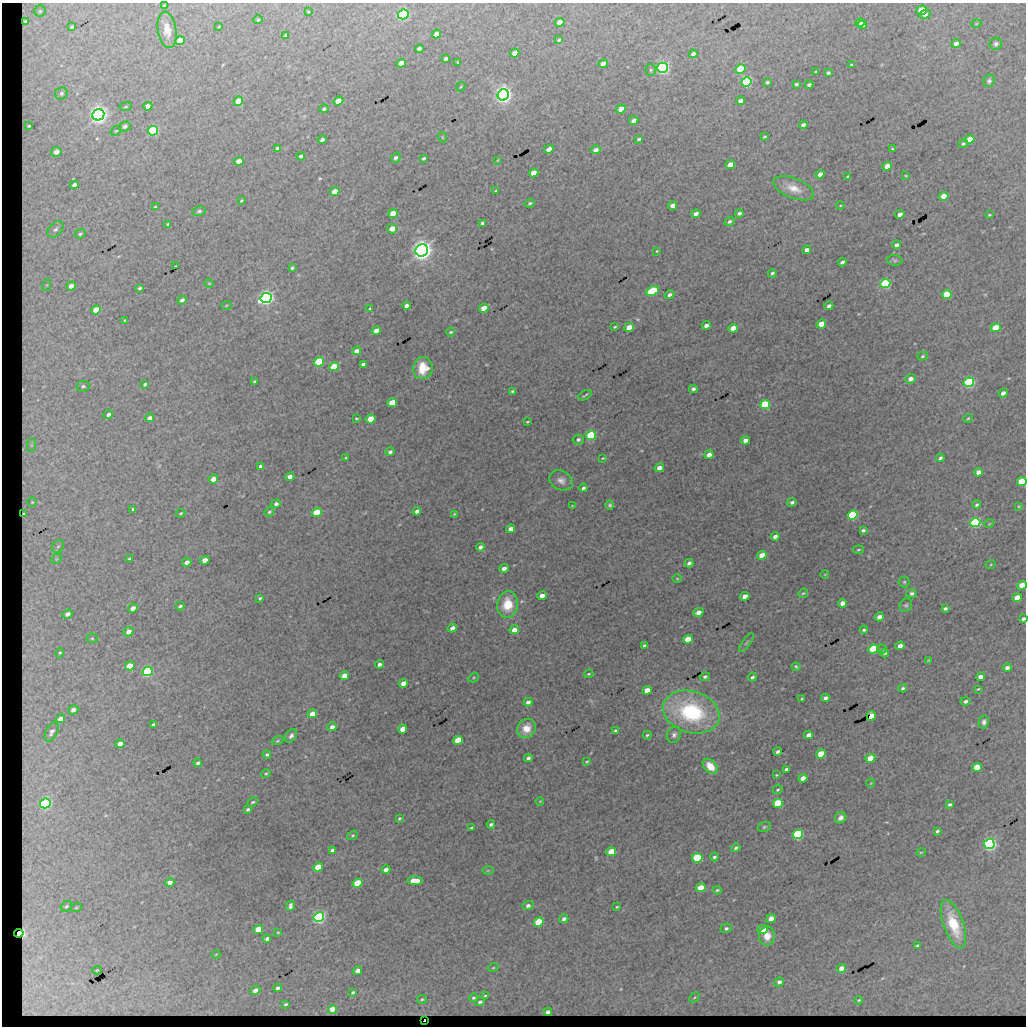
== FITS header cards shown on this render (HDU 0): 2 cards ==
NAXIS1  =                 1024 / length of data axis 1
NAXIS2  =                 1024 / length of data axis 2

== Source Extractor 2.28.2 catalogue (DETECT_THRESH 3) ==
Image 1024 x 1024 px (HDU 0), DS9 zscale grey, 1 PNG px = 1 image px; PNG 1028 x 1028 px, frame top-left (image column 1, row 1024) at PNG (2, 3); each listed source drawn as its Kron ellipse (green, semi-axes under 4 px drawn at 4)
Background 2590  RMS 11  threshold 31.9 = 3 sigma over >= 5 px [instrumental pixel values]
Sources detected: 358; all 358 listed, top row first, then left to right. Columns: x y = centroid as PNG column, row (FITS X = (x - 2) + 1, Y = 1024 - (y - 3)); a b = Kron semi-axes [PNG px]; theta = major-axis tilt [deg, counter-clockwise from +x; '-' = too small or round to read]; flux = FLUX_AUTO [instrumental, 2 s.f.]
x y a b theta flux
165 5 4 3 - 870
922 10 5 4 - 19000
40 11 5 5 - 1200
308 12 4 4 - 540
403 14 5 4 - 150000
925 14 6 4 24 2700
258 20 4 3 - 770
26 21 4 3 - 950
560 22 5 4 - 14000
860 23 4 4 - 4800
976 24 5 3 - 570
863 25 4 3 - 3600
219 26 3 2 - 520
72 27 4 3 - 1100
167 30 18 9 -81 8000
436 34 5 4 - 7200
286 35 4 3 - 1200
559 40 3 3 - 890
180 41 5 4 - 13000
956 43 5 4 - 3400
996 44 6 6 - 1700
419 49 4 4 - 3200
515 53 5 4 - 11000
693 54 4 4 - 2800
446 59 4 3 - 1800
458 62 3 2 - 590
401 63 5 4 - 12000
603 64 5 4 - 8900
851 65 3 2 - 550
663 68 5 5 - 250000
740 69 5 4 - 35000
651 70 5 5 - 1200
816 71 3 2 - 650
828 73 4 3 - 1400
989 81 6 5 - 1600
746 82 5 4 - 120000
767 82 4 3 - 1400
796 84 4 3 - 1200
809 85 4 3 - 2000
461 87 5 3 - 600
61 93 6 6 - 1800
503 95 6 5 - 450000
238 101 5 4 - 19000
338 101 5 4 - 13000
740 101 4 4 - 3000
148 106 4 4 - 5400
126 107 6 3 9 780
324 109 4 4 - 1600
621 109 5 4 - 13000
98 115 6 5 - 500000
634 120 5 4 - 4200
803 125 4 3 - 2700
29 126 3 3 - 870
125 126 6 5 - 1900
116 131 5 4 - 850
153 131 5 4 - 110000
442 137 5 3 - 660
764 137 4 2 - 800
639 139 4 3 - 1100
970 139 5 4 - 16000
322 140 4 3 - 2300
963 144 5 4 - 1200
277 148 4 3 - 1400
549 149 5 4 - 6400
893 149 3 3 - 880
596 150 4 3 - 3700
56 152 5 4 - 5300
301 156 4 3 - 2300
396 158 5 4 - 1900
424 158 4 3 - 1100
498 160 3 2 - 480
239 161 5 4 - 9300
730 165 5 4 - 8800
887 166 5 4 - 9000
534 173 5 4 - 12000
820 174 4 4 - 4500
906 176 4 2 - 540
848 177 3 2 - 740
74 185 4 4 - 4300
794 188 21 10 -21 9600
495 191 3 2 - 700
335 192 5 4 - 14000
944 196 5 4 - 13000
241 201 4 3 - 700
530 203 5 3 - 1200
673 206 4 4 - 5000
840 206 4 3 - 540
155 207 3 3 - 800
199 211 7 4 10 1400
739 213 4 3 - 1700
393 214 5 4 - 18000
696 214 4 4 - 4300
900 214 4 4 - 4600
989 215 4 3 - 700
729 221 5 4 - 1700
482 223 4 3 - 1700
168 224 3 3 - 790
55 229 9 6 45 2900
392 229 5 5 - 11000
80 234 5 4 - 1300
896 245 4 3 - 2300
422 250 6 6 - 570000
807 250 4 4 - 3800
657 251 3 2 - 580
895 260 7 5 -7 1300
842 262 4 3 - 2000
175 266 3 2 - 640
292 268 4 3 - 1200
772 273 4 3 - 1400
209 283 4 4 - 660
885 284 5 4 - 93000
47 285 6 4 71 910
71 286 5 4 - 5500
139 288 4 3 - 1100
652 291 7 4 24 75000
947 294 5 4 - 23000
669 295 5 4 - 2100
266 298 6 5 - 310000
182 300 4 3 - 2100
406 305 4 4 - 3100
226 306 5 3 - 630
829 306 4 3 - 2400
484 308 5 4 - 12000
370 309 4 2 - 810
96 310 5 4 - 12000
125 320 4 2 - 690
821 324 5 4 - 16000
706 325 4 4 - 3400
615 327 3 2 - 690
629 327 5 4 - 11000
733 328 5 4 - 12000
996 328 5 4 - 25000
376 331 5 4 - 6700
451 332 5 3 - 860
357 351 4 4 - 4900
923 356 5 4 - 990
319 362 5 4 - 59000
363 364 4 3 - 1800
334 367 5 4 - 34000
423 368 11 9 82 15000
910 379 5 4 - 4100
255 382 4 3 - 1200
969 382 5 4 - 150000
145 384 4 3 - 1300
83 386 7 5 9 1600
693 389 4 4 - 2300
512 391 4 3 - 1000
1003 393 4 4 - 4000
585 395 7 2 31 1000
392 402 5 4 - 18000
765 405 5 4 - 77000
108 415 5 4 - 2100
150 418 4 4 - 3300
356 418 3 2 - 680
968 418 5 3 - 840
371 419 5 4 - 20000
527 422 3 2 - 730
591 435 5 4 - 98000
578 439 5 5 - 1900
745 440 5 4 - 5500
31 445 7 4 88 1300
390 452 5 4 - 1900
709 455 5 4 - 5300
346 458 3 3 - 920
603 458 3 2 - 600
940 458 4 3 - 1700
261 466 4 4 - 2200
659 468 4 4 - 5200
978 472 4 4 - 4700
290 477 4 4 - 4300
213 479 5 4 - 5900
561 480 12 9 -29 4500
1022 481 5 4 - 32000
583 488 4 3 - 1700
32 502 4 4 - 800
792 502 4 4 - 1900
276 504 5 4 - 2300
610 505 5 4 - 1300
977 505 4 3 - 1200
572 506 4 3 - 550
1019 506 4 3 - 590
133 509 4 3 - 1300
417 511 4 3 - 2700
269 512 5 4 - 1100
317 512 5 4 - 30000
181 513 5 4 - 820
24 514 4 3 - 1000
454 514 4 3 - 760
853 515 5 4 - 99000
975 522 5 4 - 150000
989 524 5 3 - 550
511 529 5 4 - 5300
863 530 4 3 - 1500
775 536 4 4 - 3500
58 547 7 5 51 1500
480 547 4 3 - 2800
858 550 5 3 - 870
762 555 5 4 - 14000
56 559 6 4 45 1100
129 559 4 3 - 1400
205 560 5 4 - 7500
187 562 5 4 - 5700
689 563 4 4 - 2400
991 564 5 3 - 660
504 568 4 4 - 3700
825 574 4 2 - 500
677 579 5 3 - 700
904 582 5 5 - 1100
1022 585 5 4 - 22000
803 593 5 4 - 860
912 593 5 4 - 1700
542 595 5 4 - 5600
745 596 5 4 - 6900
260 598 3 3 - 1000
1017 598 5 4 - 15000
842 603 4 4 - 5100
507 604 13 10 83 18000
906 605 7 6 - 1500
180 606 4 3 - 1400
133 608 5 4 - 5200
945 608 4 3 - 1600
698 612 5 4 - 4900
67 614 5 4 - 4000
879 617 5 4 - 4900
1023 619 4 3 - 1800
452 628 5 4 - 3800
514 630 5 4 - 7500
864 630 4 3 - 1200
128 632 5 4 - 4700
92 638 5 5 - 1000
688 639 5 4 - 19000
746 642 11 3 54 1100
644 645 4 3 - 1000
900 646 5 4 - 6600
873 649 5 4 - 52000
882 649 5 3 - 810
60 653 5 4 - 910
885 653 4 4 - 1400
928 660 3 3 - 610
379 664 4 3 - 2200
130 666 5 4 - 19000
796 667 4 3 - 1100
1007 668 4 4 - 3200
147 671 5 4 - 140000
589 674 4 3 - 770
344 676 5 4 - 9100
705 677 5 4 - 1700
752 677 4 3 - 1500
981 677 4 4 - 5900
473 678 5 3 - 700
403 683 4 4 - 8300
903 688 4 4 - 1400
978 689 3 2 - 700
647 690 5 4 - 9700
825 698 4 4 - 2400
802 699 3 3 - 880
965 701 5 4 - 1900
528 702 4 3 - 2800
73 710 5 4 - 3800
691 712 29 20 -16 83000
312 714 5 4 - 8500
871 716 5 4 - 15000
60 719 5 4 - 5600
984 722 6 5 - 2200
154 725 4 3 - 2100
332 727 4 3 - 3400
526 728 10 8 51 9600
403 729 5 4 - 12000
616 731 4 3 - 1700
52 732 10 5 64 3300
647 735 4 4 - 1100
674 735 8 7 - 2600
808 735 4 4 - 4200
291 736 7 5 56 2200
458 740 5 4 - 28000
278 741 6 4 19 860
120 744 4 4 - 5700
778 752 4 3 - 2200
267 754 4 4 - 1300
821 754 5 4 - 27000
528 758 4 3 - 1700
870 758 5 4 - 18000
587 762 3 3 - 770
198 763 4 3 - 1500
710 766 9 6 -44 10000
977 767 5 4 - 18000
786 769 4 3 - 1700
266 774 5 4 - 900
776 775 4 3 - 690
803 778 4 4 - 5600
871 783 4 3 - 510
778 790 5 4 - 900
540 801 4 3 - 610
253 802 5 3 - 1000
45 803 5 5 - 190000
778 803 5 4 - 45000
949 804 4 3 - 1400
248 809 4 3 - 1500
399 818 3 3 - 800
841 818 6 5 - 3100
491 824 4 3 - 1800
764 827 7 5 19 1200
471 828 3 2 - 710
937 831 4 3 - 1200
798 834 5 4 - 120000
352 835 6 4 35 940
989 844 5 5 - 230000
736 848 5 4 - 1400
332 850 4 3 - 1800
611 852 5 4 - 26000
921 852 5 3 - 640
714 857 4 4 - 1500
697 858 5 4 - 87000
318 867 5 4 - 23000
386 870 4 4 - 5200
488 870 6 4 1 810
415 881 8 4 -1 14000
170 882 4 4 - 3500
358 883 5 4 - 36000
701 888 5 4 - 19000
717 890 4 3 - 930
528 905 5 4 - 2300
66 906 6 5 - 1100
290 906 5 4 - 2200
617 907 3 2 - 720
76 908 6 3 20 680
319 917 5 5 - 220000
564 919 4 3 - 2500
771 919 5 4 - 9900
539 922 5 4 - 45000
953 924 25 10 -70 28000
726 928 6 4 16 1400
258 929 5 4 - 21000
763 929 5 4 - 7900
278 932 4 3 - 670
19 933 5 4 - 120000
767 936 9 7 83 8500
267 939 4 3 - 2200
918 946 4 3 - 1600
216 954 4 3 - 530
493 968 5 3 - 750
841 968 5 4 - 6800
97 970 5 4 - 790
358 971 4 4 - 6100
779 982 5 4 - 2600
278 988 4 3 - 1900
255 990 5 4 - 4000
353 992 4 3 - 940
485 996 4 2 - 820
694 997 6 3 44 770
473 998 4 4 - 1100
422 999 5 4 - 920
859 1000 4 3 - 780
480 1002 5 4 - 1700
286 1004 4 3 - 1100
332 1009 4 4 - 7600
548 1012 4 4 - 3000
424 1020 2 2 - 13000
At the frame edge (FLAGS 8, measured only in part): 3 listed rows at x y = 1022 481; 1022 585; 1023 619